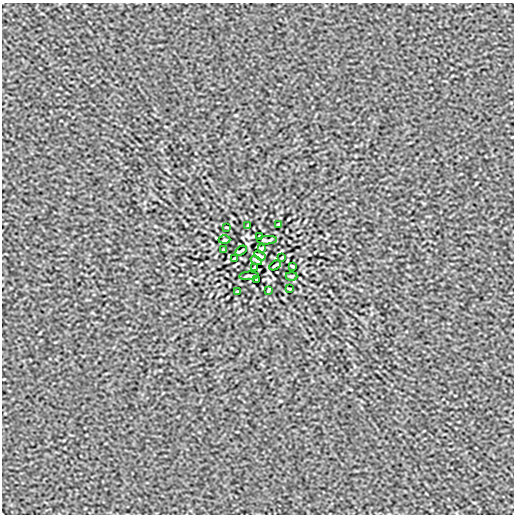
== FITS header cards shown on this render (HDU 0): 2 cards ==
NAXIS1  =                  512
NAXIS2  =                  512

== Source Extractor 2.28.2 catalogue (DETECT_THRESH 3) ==
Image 512 x 512 px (HDU 0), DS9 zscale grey, 1 PNG px = 1 image px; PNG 516 x 516 px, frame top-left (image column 1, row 512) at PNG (2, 3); each listed source drawn as its Kron ellipse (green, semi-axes under 4 px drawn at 4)
Background 2.94e-08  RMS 3.2e-06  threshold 9.71e-06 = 3 sigma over >= 5 px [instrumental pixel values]
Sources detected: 22; all 22 listed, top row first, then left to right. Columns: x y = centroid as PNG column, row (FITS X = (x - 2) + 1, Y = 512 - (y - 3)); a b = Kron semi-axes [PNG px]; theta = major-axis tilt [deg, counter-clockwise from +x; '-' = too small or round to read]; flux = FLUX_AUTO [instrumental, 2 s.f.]
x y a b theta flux
279 224 4 2 - 2.2e-04
248 226 4 2 - 2.1e-04
227 227 3 2 - 1.5e-04
260 236 3 2 - 1.9e-04
225 240 6 3 0 1.9e-04
267 240 10 3 3 4.0e-04
261 248 4 2 - 2.0e-04
224 250 3 2 - 1.9e-04
241 251 6 2 31 3.0e-04
260 256 6 2 -34 3.3e-04
282 257 3 2 - 1.5e-04
234 259 3 2 - 1.5e-04
256 260 6 2 -34 3.4e-04
275 265 6 2 31 3.0e-04
292 266 3 2 - 1.9e-04
255 268 4 2 - 2.0e-04
249 276 10 3 3 4.0e-04
291 276 6 3 0 1.9e-04
256 280 3 2 - 1.9e-04
289 289 3 2 - 1.5e-04
268 290 4 2 - 2.1e-04
237 292 4 2 - 2.2e-04